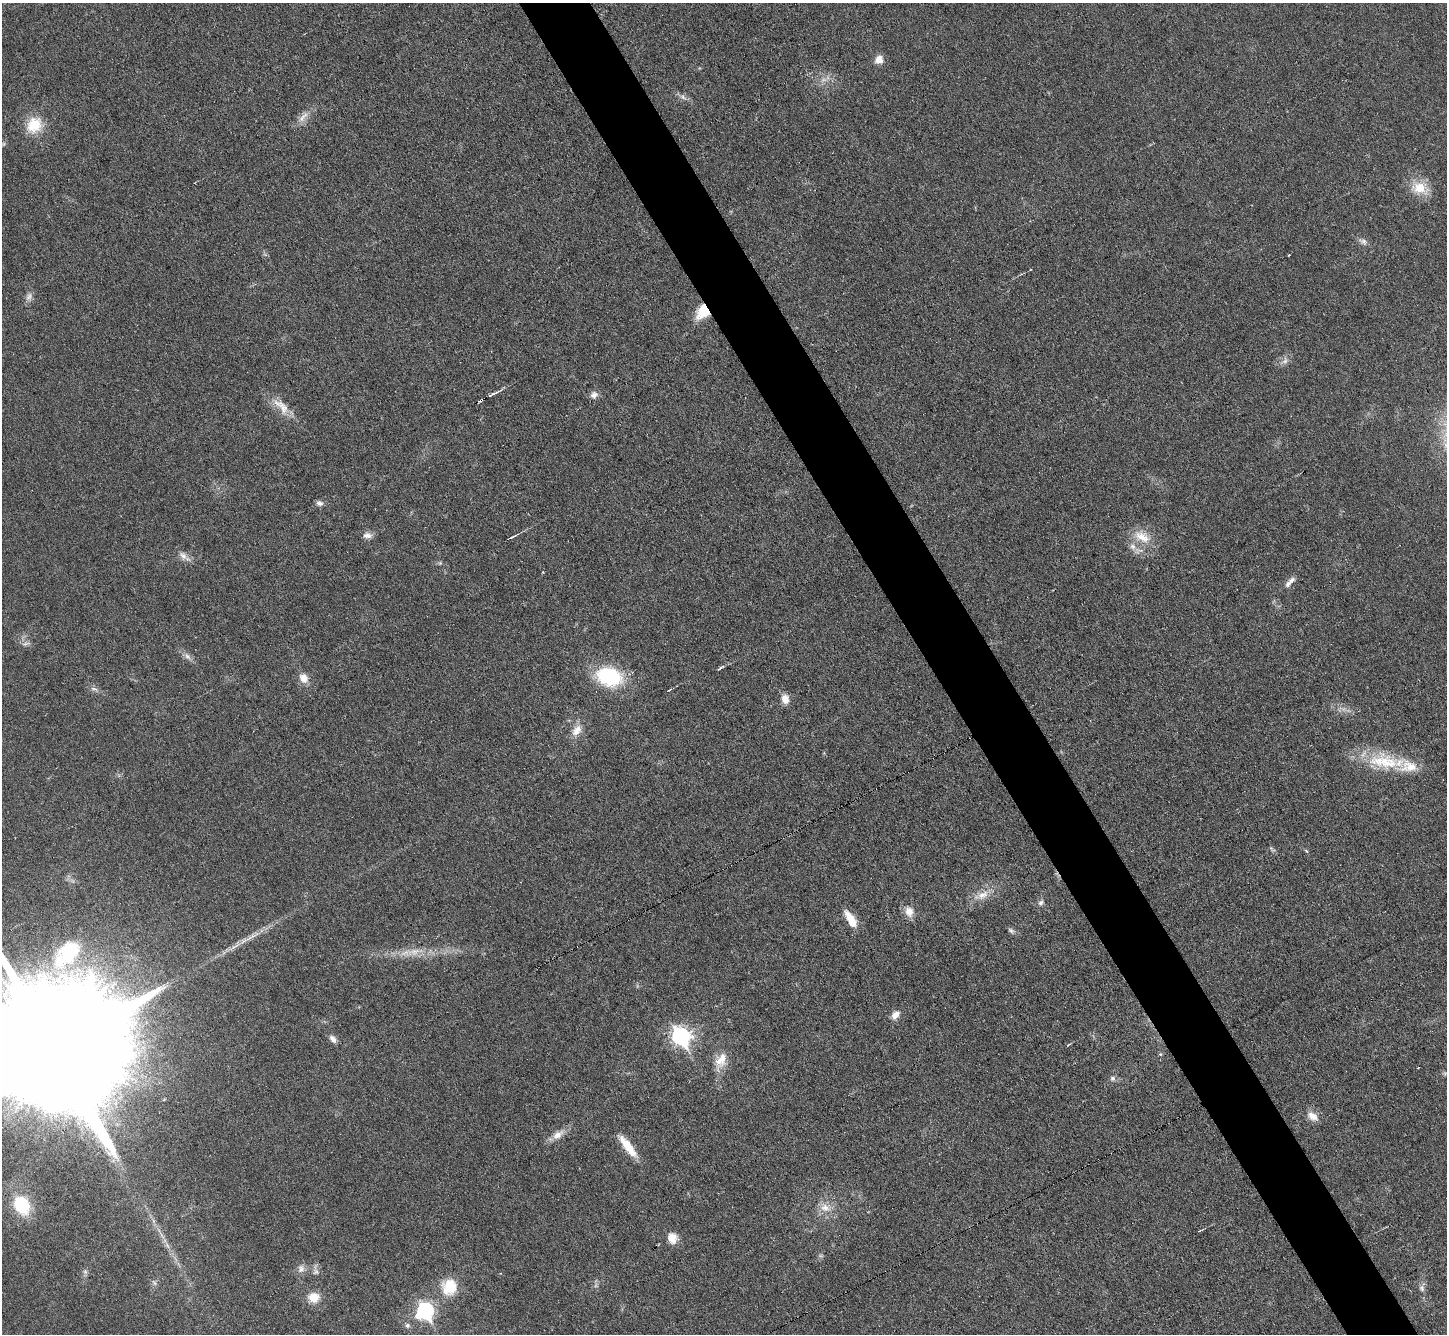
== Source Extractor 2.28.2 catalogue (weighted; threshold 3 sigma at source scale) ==
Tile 6 of 4 x 4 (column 2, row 2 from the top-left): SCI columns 1448-2892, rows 2957-4288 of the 5783 x 5774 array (HDU 1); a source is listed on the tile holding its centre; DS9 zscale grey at full resolution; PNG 1449 x 1336 px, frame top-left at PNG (2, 3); no overlay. Shown black and unused: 5% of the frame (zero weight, under 3 of 6 exposures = <1% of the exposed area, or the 3 px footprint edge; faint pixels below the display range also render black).
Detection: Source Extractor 2.28.2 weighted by HDU 2 'WHT'; one run over the whole footprint, this tile lists its part. Background 0.0318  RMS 0.0038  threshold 0.0155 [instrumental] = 3 sigma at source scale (4.09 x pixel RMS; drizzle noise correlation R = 1.36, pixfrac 0.8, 0.05/0.05 arcsec/px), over >= 5 px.
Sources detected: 71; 2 too faint to see at this stretch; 1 inside a brighter object's white glare — not listed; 4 inside a brighter listed object's ellipse — not listed separately; the other 64 listed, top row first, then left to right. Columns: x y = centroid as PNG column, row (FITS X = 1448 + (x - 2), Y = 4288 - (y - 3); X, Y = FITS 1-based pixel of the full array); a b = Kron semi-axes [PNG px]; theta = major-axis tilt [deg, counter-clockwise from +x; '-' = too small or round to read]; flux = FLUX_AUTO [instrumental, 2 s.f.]
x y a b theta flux
879 60 10 9 - 2.9
683 97 10 7 -40 1.4
303 117 21 7 49 3.1
34 125 22 18 53 9.4
1419 188 22 16 6 7.7
1363 241 12 7 -34 1.5
1289 255 3 2 - 0.29
29 297 12 8 67 1.7
703 312 17 13 53 8.7
1285 361 10 7 36 1.6
494 393 22 4 27 2.2
594 395 9 8 - 1.9
281 406 30 12 -45 6.1
319 503 9 7 -10 1.4
367 535 12 7 -5 2
512 537 9 3 26 0.86
1142 537 26 14 -29 7.2
183 556 15 8 -47 2.3
440 563 5 5 - 0.48
543 572 4 3 - 0.28
1292 580 11 6 33 1.6
26 644 11 4 22 0.94
187 656 11 6 -36 1.6
720 668 11 3 37 0.75
609 677 24 17 -15 28
303 678 12 11 - 3.2
94 689 12 4 -16 1.1
669 690 7 2 24 0.43
785 699 11 8 -85 3.3
577 730 18 11 51 3.9
1384 762 49 19 -6 19
983 895 19 10 28 4.7
1041 903 8 6 30 1.1
909 911 15 12 -70 3.5
851 919 20 8 -59 6.9
1011 930 9 5 -37 0.96
249 938 17 5 32 2.6
414 952 21 11 10 5.4
67 953 42 24 47 29
895 1015 11 8 48 2.8
681 1037 9 7 -57 110
333 1039 11 7 -51 1.7
54 1050 44 30 26 30000
1160 1054 5 5 - 0.51
721 1061 26 12 65 6
1418 1067 2 2 - 0.34
1445 1073 7 4 19 0.55
1113 1078 7 7 - 1.1
1313 1116 16 10 -32 3.3
558 1135 18 9 35 3.5
628 1146 31 8 -52 7.8
22 1205 16 12 -59 20
825 1208 16 11 -15 4.5
162 1235 11 2 -55 0.92
672 1238 13 12 - 3.9
167 1246 10 3 -69 0.92
301 1269 12 9 77 2.1
85 1271 7 6 - 0.9
154 1283 9 5 -57 0.9
449 1287 23 21 74 11
1422 1288 10 7 -72 1.3
313 1297 11 10 - 5.6
425 1311 8 8 - 85
407 1325 7 7 - 1
Overlapping masked pixels (flux is a lower limit): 2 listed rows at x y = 703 312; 494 393
Isophote crosses this tile's border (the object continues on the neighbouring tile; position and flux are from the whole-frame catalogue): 1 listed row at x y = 54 1050